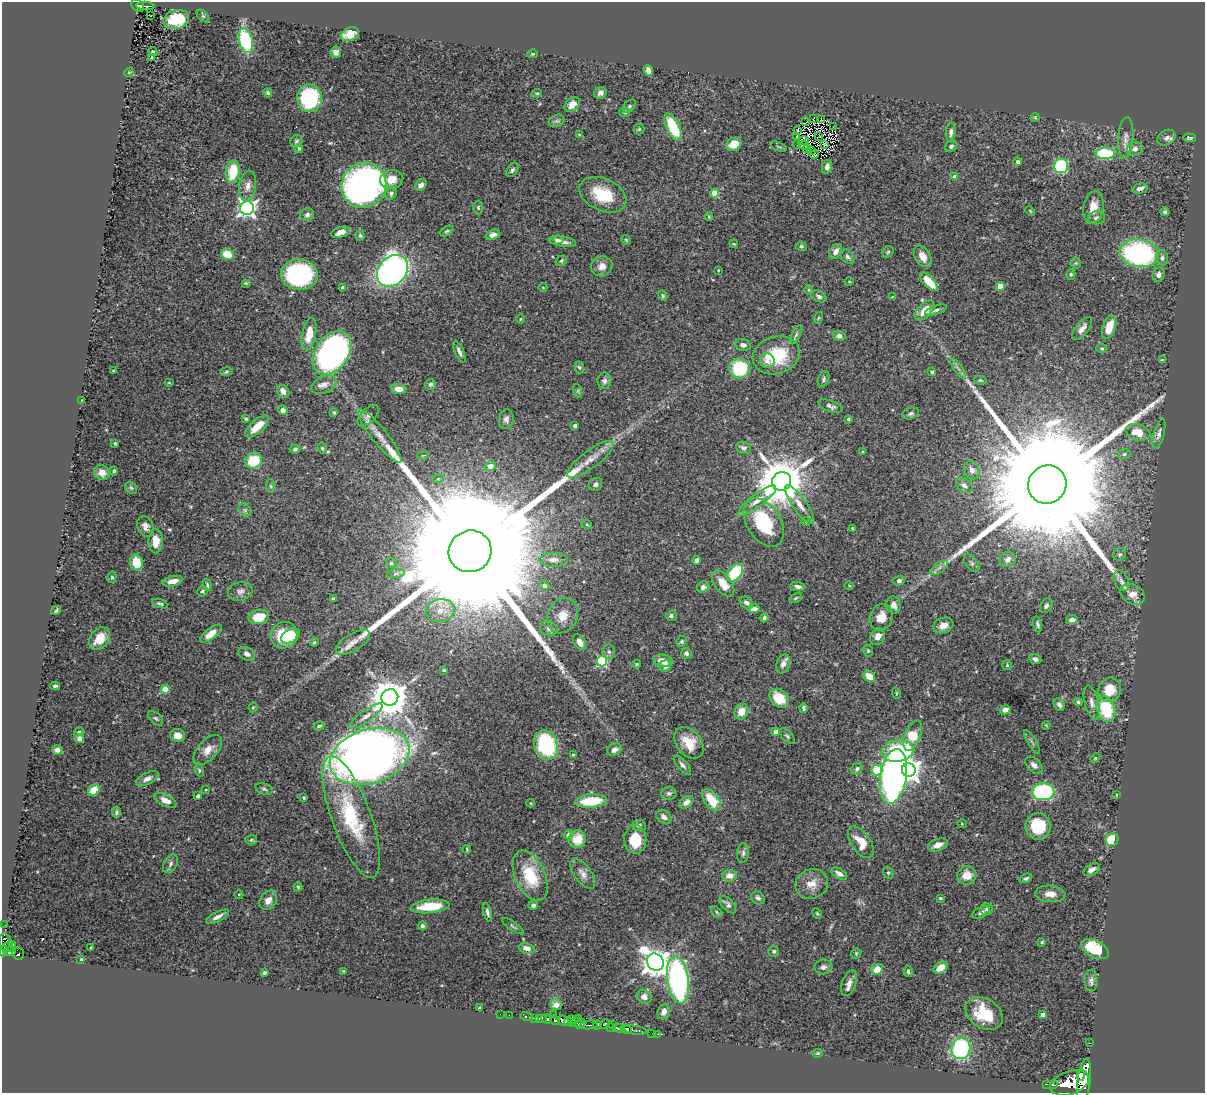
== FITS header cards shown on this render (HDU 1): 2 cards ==
NAXIS1  =                 1203
NAXIS2  =                 1091

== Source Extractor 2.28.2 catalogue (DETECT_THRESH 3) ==
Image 1203 x 1091 px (HDU 1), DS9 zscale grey, 1 PNG px = 1 image px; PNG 1207 x 1095 px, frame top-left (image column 1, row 1091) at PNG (2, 2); each listed source drawn as its Kron ellipse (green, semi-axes under 4 px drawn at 4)
Background 0.881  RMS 0.031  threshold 0.0925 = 3 sigma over >= 5 px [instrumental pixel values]
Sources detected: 407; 4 with non-positive FLUX_AUTO (blend fragments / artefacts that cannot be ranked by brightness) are neither listed nor drawn; the other 403 listed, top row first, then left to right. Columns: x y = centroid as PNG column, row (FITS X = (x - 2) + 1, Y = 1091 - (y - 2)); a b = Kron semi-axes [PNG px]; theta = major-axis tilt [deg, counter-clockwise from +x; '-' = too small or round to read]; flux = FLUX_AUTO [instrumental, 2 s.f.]
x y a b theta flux
138 5 7 5 -48 160
145 6 9 4 -3 120
151 15 3 2 - 3.7
203 16 7 4 -45 3.4
176 19 13 9 12 69
350 34 9 6 19 33
246 41 12 6 -75 160
153 52 5 4 - 2.9
336 52 6 5 - 7.9
532 54 5 4 - 3.2
152 57 3 3 - 4.5
648 70 5 4 - 12
129 72 5 3 - 2.4
268 93 4 3 - 4.4
537 93 5 3 - 2.7
600 93 6 5 - 6.5
309 98 14 12 -78 200
572 104 9 6 41 17
629 106 8 5 45 3.9
625 112 5 5 - 3.2
1035 117 4 4 - 2
813 119 4 2 - 1.6
821 119 3 2 - 270
557 121 8 6 20 5.4
806 122 3 2 - 2
673 127 14 6 -65 88
833 127 2 2 - 1.7
639 129 5 5 - 2.8
797 131 3 2 - 6.1
951 132 9 5 82 7.6
579 135 4 3 - 1.5
819 136 4 2 - 0.63
797 137 4 3 - 4.5
1126 138 21 7 85 16
1167 138 10 7 28 11
1189 138 6 4 -5 3.9
296 141 6 5 - 3.7
803 141 5 2 - 1.9
734 144 8 6 26 30
824 144 3 2 - 1.5
797 145 4 2 - 2.3
804 145 5 2 - 1.6
951 146 6 5 - 5.1
778 147 9 3 -21 2.7
299 148 4 3 - 2.8
807 149 4 3 - 1.1
1135 149 8 7 - 10
811 151 3 2 - 1.7
1105 153 9 6 -1 120
814 155 5 2 - 1.3
1018 162 4 4 - 5.5
1061 166 7 7 - 180
827 167 7 5 77 8.7
512 170 8 5 57 4.4
233 172 11 7 81 75
955 177 4 4 - 17
392 179 11 9 11 24
364 185 23 22 - 900
421 185 6 5 - 10
248 186 15 8 83 16
1140 188 7 5 13 8.2
391 193 6 5 - 4.7
715 193 4 4 - 65
603 195 25 16 -24 76
478 207 7 5 89 3.5
1093 207 17 10 80 26
247 208 7 7 - 860
1030 211 5 3 - 1.9
1165 212 4 4 - 4.8
307 215 7 6 - 5.6
709 216 4 3 - 2.3
1097 218 8 6 5 7.3
447 231 7 4 27 4.2
340 232 9 5 18 14
360 235 5 4 - 3.7
493 235 7 5 19 9.8
557 240 7 4 9 5
626 240 5 4 - 2.4
563 242 13 5 -10 12
734 244 4 3 - 1.6
801 246 5 4 - 4.4
836 251 8 5 53 12
888 252 6 5 - 2.9
1139 253 20 14 -8 320
227 254 6 5 - 57
923 256 11 7 -59 24
848 257 8 5 -46 5.2
1162 258 7 6 - 5.7
561 261 6 5 - 3.2
1076 263 5 5 - 2.7
602 266 11 10 - 16
718 270 3 2 - 1.4
392 271 17 13 47 900
299 274 18 15 -4 290
1071 274 5 4 - 3.3
1159 275 7 6 - 7.3
849 282 4 3 - 1.7
929 282 12 5 -47 43
246 283 5 4 - 2.7
1000 286 4 4 - 47
543 287 4 3 - 1.7
343 288 4 4 - 13
809 290 5 3 - 2.2
663 296 5 4 - 3.2
819 296 8 5 -25 5.9
892 297 3 2 - 1.2
925 310 12 6 46 27
936 310 11 4 19 5
818 318 6 4 71 2.3
520 319 4 3 - 2
1109 327 12 6 71 41
1082 329 14 6 52 15
309 334 16 7 80 36
796 334 10 4 65 4.4
839 336 6 5 - 6.6
743 345 8 5 -12 7.9
1102 348 5 4 - 3.1
459 352 11 4 -66 7.4
332 353 24 16 54 680
776 355 24 18 17 100
1162 360 4 4 - 2.2
767 361 7 7 - 10
579 367 6 4 -71 3.1
739 368 10 10 - 120
958 369 12 3 -54 6.3
113 370 4 2 - 1.5
226 371 6 3 10 2.7
932 372 4 3 - 3.5
823 379 8 5 71 4.9
980 380 6 4 -9 3.4
604 381 8 7 - 6.9
169 382 5 3 - 1.9
430 384 5 5 - 3.3
324 385 13 8 23 13
399 389 7 5 -3 17
283 391 7 5 -50 16
578 391 7 4 -72 2.9
82 400 3 2 - 1.4
830 406 13 5 -21 7.4
283 410 5 4 - 9.9
334 412 3 3 - 2.7
911 414 8 5 18 4.9
368 416 13 7 46 9.2
246 419 4 3 - 2.6
506 419 10 7 82 7.9
848 419 4 3 - 3.4
575 425 4 3 - 9.6
257 426 15 6 41 35
1138 432 12 8 -15 32
1159 434 15 5 75 8.5
380 436 33 7 -51 33
115 443 3 2 - 2.2
322 448 6 4 -63 3.1
743 448 7 6 - 7.2
295 449 5 4 - 4
863 451 3 3 - 2
1124 454 6 5 - 3.7
423 455 5 3 - 1.9
590 459 28 9 37 30
254 460 9 7 36 67
490 466 5 5 - 9.8
972 470 9 7 -67 11
114 471 4 4 - 4.1
102 472 8 7 - 18
438 479 6 4 1 3.1
782 481 10 9 - 11000
595 484 7 6 - 6.8
1047 484 19 18 - 160000
964 485 9 6 -38 6.9
271 486 7 4 -88 3.6
131 488 6 5 - 3.8
757 500 23 6 37 21
800 505 23 7 -55 21
245 510 7 6 - 4.7
764 522 26 17 -58 130
806 522 4 3 - 1.6
587 525 5 3 - 1.9
145 526 10 7 -66 11
852 528 3 3 - 2.9
156 541 12 7 -90 29
470 551 21 20 - 230000
1120 554 7 6 - 4.8
1008 559 8 7 - 15
553 560 14 7 -1 13
697 560 4 4 - 8.1
136 562 8 6 -73 52
391 563 5 5 - 3.5
972 563 10 5 -52 5.8
939 568 10 5 39 7.7
735 573 10 6 53 130
396 574 9 4 9 5
112 577 5 4 - 3.6
173 581 10 5 13 16
899 581 6 4 24 6.4
1121 581 11 7 -67 11
723 583 15 8 -52 31
207 585 6 4 -74 3.8
544 585 5 5 - 8.9
798 586 7 4 -7 7.7
849 586 5 3 - 1.9
703 587 6 5 - 7.1
202 591 6 5 - 4.5
240 591 12 9 13 10
1133 594 13 9 -30 23
796 598 7 3 27 2.5
333 599 4 3 - 3.3
746 603 7 5 -34 7.5
160 604 8 4 -18 3.9
893 605 8 7 - 14
1046 606 8 5 59 6
754 609 6 4 8 13
56 610 5 3 - 3.4
440 611 14 11 11 28
563 616 18 15 62 36
671 616 5 5 - 4.5
259 617 10 7 11 44
881 617 13 11 67 26
764 618 4 4 - 5.4
1072 620 6 4 10 12
1038 624 8 4 -79 5
943 625 10 7 19 17
549 629 9 7 -26 8
211 634 13 5 38 17
284 635 14 12 47 100
290 636 10 6 30 37
878 636 9 7 55 13
99 638 12 9 52 37
682 641 5 5 - 3.7
314 642 4 3 - 2.8
353 642 19 8 31 20
580 642 8 5 -61 18
868 651 6 5 - 3.5
609 652 7 6 - 5
686 653 5 5 - 5.5
247 654 9 6 -30 11
1035 659 6 5 - 6.8
602 661 5 5 - 200
663 661 9 6 -13 24
637 664 4 3 - 2.2
783 664 10 6 68 11
1007 665 5 5 - 2.8
665 666 6 5 - 7.9
444 670 3 3 - 2.4
869 676 6 5 - 31
55 686 5 3 - 4
165 689 4 4 - 45
1110 690 12 11 - 40
896 693 6 3 -72 1.9
390 697 8 8 - 5800
779 698 11 8 -44 52
1078 702 5 4 - 3.4
1092 702 17 7 -75 13
1059 705 7 5 -63 8.7
253 707 5 4 - 2.3
803 708 4 3 - 4.2
1106 709 13 9 -73 94
1005 710 5 4 - 11
741 712 8 6 66 24
366 716 20 5 36 13
156 718 9 5 -44 4.3
1046 725 4 3 - 1.8
319 726 5 3 - 3.8
79 732 5 4 - 2.8
776 732 4 4 - 5.7
177 735 7 6 - 19
913 735 16 8 69 61
787 736 9 5 -45 4.4
79 738 4 4 - 9.5
1032 742 13 2 -58 3.9
689 743 18 12 -51 44
546 745 15 12 -72 190
57 750 5 4 - 8.3
208 750 18 10 48 22
614 750 7 5 28 9.6
897 751 16 11 9 150
573 755 3 3 - 2.6
370 757 41 27 17 2600
1095 758 5 4 - 2.1
682 765 12 5 -49 7
1034 765 10 6 -44 10
857 769 6 5 - 5.2
199 770 6 4 -72 3
877 770 5 5 - 99
909 770 7 7 - 1500
893 776 27 13 81 1000
147 779 12 5 27 11
264 789 9 5 -20 4
94 790 6 5 - 41
206 790 4 2 - 1.4
1043 792 11 8 0 280
669 793 8 6 1 5.5
1116 795 3 2 - 1.3
198 796 4 4 - 6.1
304 798 4 3 - 2.5
165 800 12 6 -27 18
711 800 13 7 -52 52
591 801 16 6 4 83
686 802 8 5 35 9.4
530 803 4 3 - 1.6
116 812 5 4 - 4.2
351 817 64 19 -70 170
664 817 8 6 -35 10
962 824 4 4 - 2.3
639 825 7 5 -8 6.6
1038 826 13 12 - 74
568 835 5 4 - 11
577 839 9 8 - 40
635 839 14 11 -88 52
251 840 6 4 14 2.9
1112 840 6 6 - 70
861 842 18 9 -56 38
938 845 10 6 20 18
467 849 4 2 - 2.2
743 853 10 6 83 6.7
170 864 10 6 60 7.2
1092 870 9 5 30 9.9
888 873 6 5 - 3.4
583 874 18 8 -53 16
839 874 9 5 -31 10
967 875 9 9 - 28
530 876 27 15 -65 85
729 876 7 5 6 17
1026 878 6 4 26 4.7
812 884 16 14 24 26
298 887 4 3 - 3.4
239 894 4 3 - 1.6
1050 894 15 8 -5 20
758 898 7 6 - 7.7
940 898 3 3 - 2.5
268 900 10 8 56 18
533 905 5 4 - 6.4
728 905 11 5 -47 7.6
430 906 19 6 6 67
986 909 7 6 - 5
487 912 9 4 -75 5.9
716 912 7 4 -47 2.9
981 912 10 5 27 6.3
817 913 5 3 - 2.3
218 917 12 4 27 11
5 925 2 2 - 7.8
422 926 4 3 - 4.5
513 926 13 3 -34 3.8
1042 942 3 3 - 2.9
6 943 9 6 -72 550
12 945 4 2 - 65
7 947 5 4 - 300
91 947 3 2 - 1.4
527 948 8 5 -11 15
1095 949 15 8 -26 94
3 951 5 4 - 610
10 951 6 4 15 390
774 951 5 5 - 4
856 953 5 4 - 2.9
18 954 6 5 - 290
81 959 3 3 - 2.4
655 962 9 8 - 2500
823 967 9 7 9 8.3
941 968 8 5 35 26
877 969 6 5 - 29
344 971 4 3 - 2
908 971 6 4 -81 4.1
264 973 4 3 - 3.4
678 980 24 10 -81 540
1091 981 11 6 -89 7.8
849 983 13 7 70 13
644 997 8 6 -36 12
556 1005 6 5 - 15
479 1008 3 2 - 1.9
664 1012 8 6 64 12
984 1013 20 14 -34 77
500 1014 2 2 - 14
553 1014 2 2 - 15
1043 1014 4 3 - 11
509 1015 2 2 - 25
526 1016 6 3 -14 130
535 1018 3 2 - 180
541 1019 5 3 - 790
547 1019 5 3 - 1200
578 1019 4 2 - 170
555 1020 5 3 - 660
572 1020 4 3 - 270
563 1021 6 4 -26 1700
569 1022 4 3 - 780
575 1023 6 3 4 330
580 1024 6 4 43 440
605 1024 5 3 - 280
613 1024 3 2 - 140
589 1025 9 4 7 230
597 1025 5 3 - 320
611 1028 4 3 - 320
619 1028 6 4 -13 730
626 1029 5 4 - 850
635 1030 12 3 -9 630
652 1033 2 2 - 20
658 1034 3 2 - 39
1090 1043 2 2 - 11
961 1049 11 9 75 220
817 1053 5 4 - 2.8
1081 1075 6 3 87 1100
1084 1081 23 6 83 6200
1070 1083 20 11 19 8300
1046 1084 3 2 - 92
1053 1085 4 2 - 290
At the frame edge (FLAGS 8, measured only in part): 1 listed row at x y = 3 951
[4 non-positive-flux detections neither listed nor drawn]